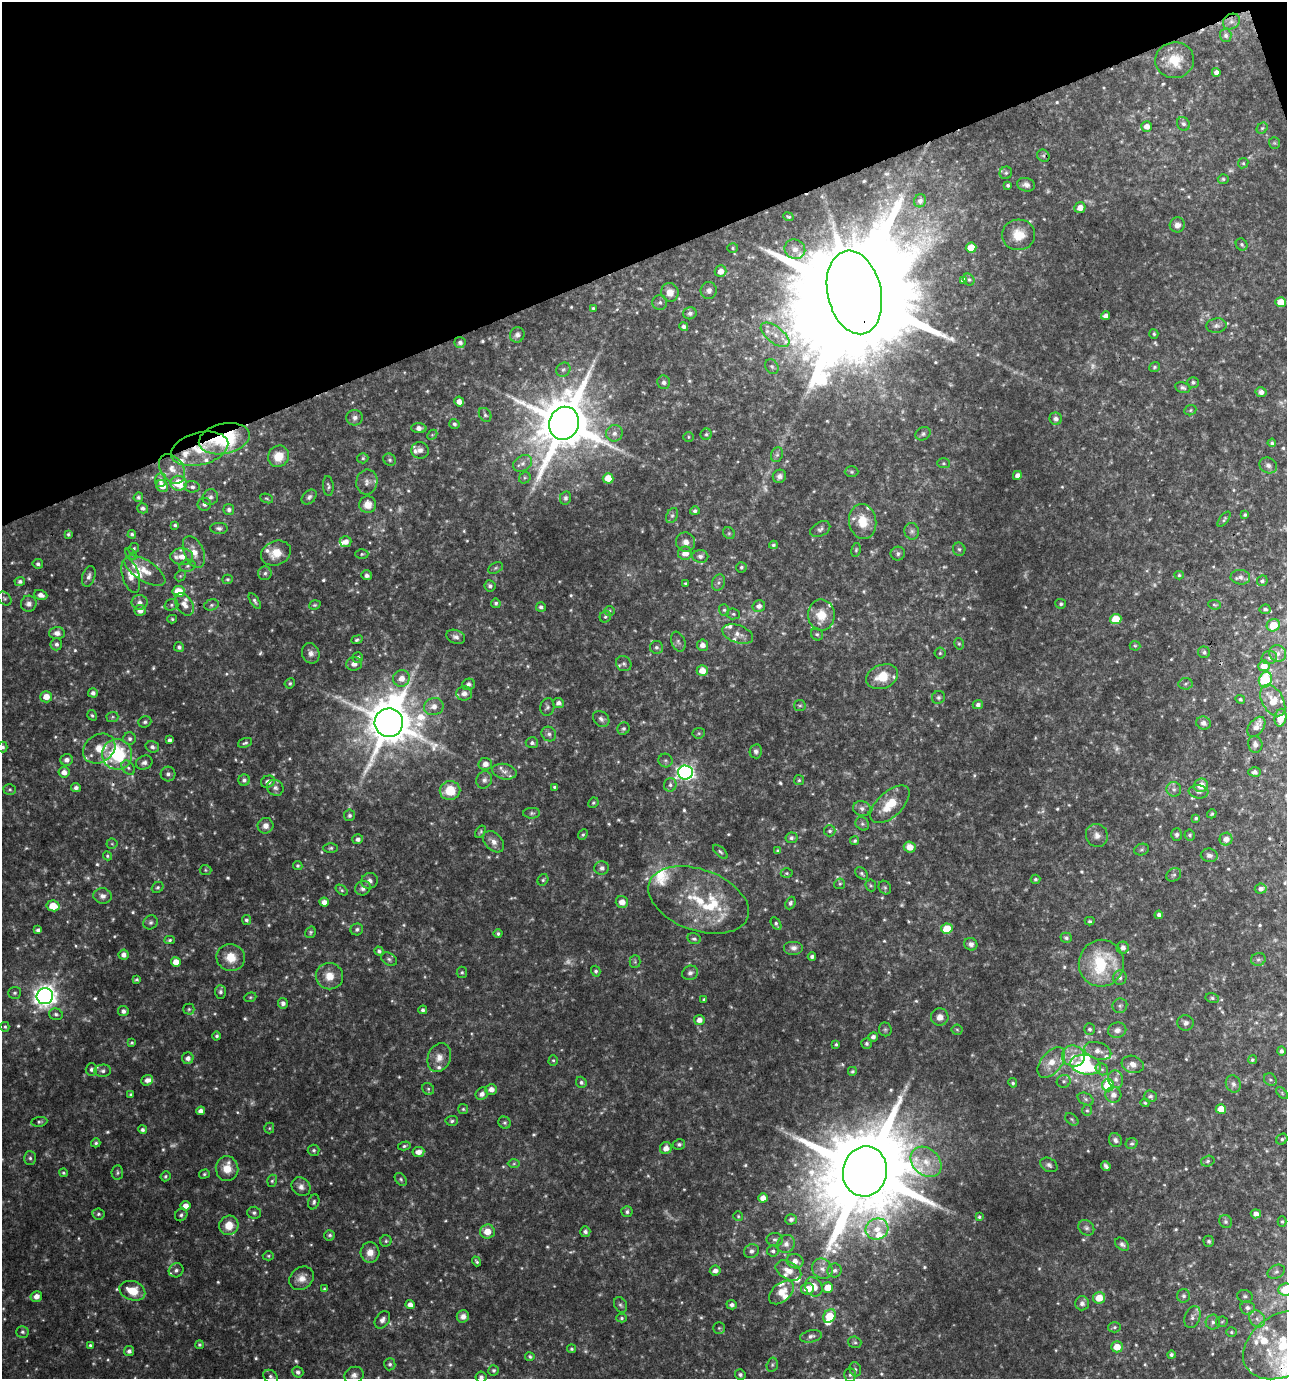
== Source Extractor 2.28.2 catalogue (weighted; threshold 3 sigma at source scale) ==
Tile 3 of 4 x 4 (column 3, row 1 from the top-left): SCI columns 2648-3932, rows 4132-5508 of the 5349 x 5509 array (HDU 1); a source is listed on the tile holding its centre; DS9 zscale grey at full resolution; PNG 1289 x 1381 px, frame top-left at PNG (2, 2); each listed source drawn as its Kron ellipse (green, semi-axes under 4 px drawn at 4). Shown black and unused: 19% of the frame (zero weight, under 3 of 4 exposures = <1% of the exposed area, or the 3 px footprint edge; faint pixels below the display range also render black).
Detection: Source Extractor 2.28.2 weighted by HDU 2 'WHT'; one run over the whole footprint, this tile lists its part. Background 0.0481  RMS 0.0052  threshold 0.0234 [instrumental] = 3 sigma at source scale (4.5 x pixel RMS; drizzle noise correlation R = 1.50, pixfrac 1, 0.0396/0.0396 arcsec/px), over >= 5 px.
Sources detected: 805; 73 too faint to see at this stretch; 2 inside a brighter object's white glare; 2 cosmic-ray / hot-pixel residue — neither listed nor drawn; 50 inside a brighter listed object's ellipse — not listed separately; of the other 678, all 500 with FLUX_AUTO >= 0.78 (the completeness limit of this list) listed and drawn (178 fainter detections not listed), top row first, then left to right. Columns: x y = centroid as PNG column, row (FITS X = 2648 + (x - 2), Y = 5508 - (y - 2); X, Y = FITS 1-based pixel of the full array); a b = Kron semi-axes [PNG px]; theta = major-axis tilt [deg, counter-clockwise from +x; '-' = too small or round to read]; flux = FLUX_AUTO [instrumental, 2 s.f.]
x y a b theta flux
1231 21 9 7 35 2.4
1226 35 7 6 - 1.5
1175 60 19 18 - 13
1216 72 4 4 - 2.4
1183 124 7 6 - 1.7
1147 126 5 5 - 4.1
1262 128 6 5 - 0.95
1274 143 6 5 - 0.9
1043 156 7 5 -43 1.2
1243 163 5 5 - 0.88
1006 173 6 6 - 1.2
1223 179 5 4 - 0.83
1008 185 4 4 - 1.1
1026 185 9 6 -13 2.3
920 201 7 6 - 2
1080 208 6 5 - 3.9
789 217 5 3 - 0.89
1177 225 7 7 - 2.8
1018 235 16 15 - 9.6
1242 245 6 5 - 1.1
733 248 5 4 - 0.88
971 248 5 5 - 11
795 249 10 9 - 4.2
721 271 6 6 - 4.2
963 280 4 4 - 1.8
969 280 6 5 - 1
709 290 8 8 - 2.2
670 292 9 8 - 5.2
854 292 42 27 -77 34000
660 302 7 7 - 1.4
1281 302 5 5 - 8
593 308 4 4 - 0.8
690 313 7 6 - 1.9
1106 316 4 4 - 3
1216 326 10 7 7 2.1
684 327 5 4 - 1.7
1154 334 5 4 - 0.81
517 335 8 7 - 2
775 335 17 8 -37 6.2
460 342 5 5 - 2
772 367 8 6 -56 1.5
1154 367 5 4 - 0.87
563 370 7 6 - 1.5
664 382 7 6 - 1.8
1193 382 6 5 - 1.1
1183 388 8 5 -11 1.4
1261 392 5 5 - 2.6
459 402 5 4 - 3.5
1190 410 6 5 - 0.87
485 415 7 5 -56 1.4
355 418 8 8 - 2.2
1056 419 6 6 - 2.2
564 423 17 15 71 4400
454 424 5 5 - 1.3
419 428 7 5 -2 3
614 433 8 8 - 2.9
706 434 6 5 - 0.98
923 434 8 6 28 1.4
432 435 5 4 - 0.79
688 437 5 5 - 0.83
224 439 26 15 12 49
1272 443 4 4 - 1
200 449 29 16 14 24
420 450 9 8 - 2.7
777 455 7 6 - 1.5
278 456 11 10 - 10
363 458 5 5 - 0.99
390 460 7 6 - 1.1
523 463 10 7 32 2.9
944 463 6 5 - 0.92
1268 465 9 7 -28 2.4
172 469 16 11 -56 5.9
852 472 7 5 -1 1
1017 475 4 4 - 2.8
779 476 7 6 - 2
525 478 6 5 - 0.99
608 478 5 5 - 9
160 480 7 5 85 2.1
367 482 12 10 80 3.8
178 483 8 7 - 19
162 486 6 5 - 4.7
328 486 10 5 -86 1.3
192 487 7 5 -6 1.7
138 497 5 4 - 1.1
210 497 8 7 - 2.3
309 497 8 6 45 1.8
267 498 7 4 -22 0.8
565 498 7 5 78 1.5
204 504 6 6 - 2
368 505 8 8 - 6.7
143 508 5 5 - 1.7
229 509 5 5 - 1.7
695 511 5 4 - 1.2
1245 515 4 4 - 1
672 516 8 5 62 1.5
1224 519 9 4 54 1.1
863 522 17 13 -84 11
175 525 4 3 - 1
219 528 9 5 -4 1.6
820 529 11 7 28 1.8
912 531 8 7 - 1.8
729 533 6 5 - 0.86
68 534 4 3 - 0.91
132 534 4 4 - 1.1
346 542 6 5 - 3.5
686 542 10 9 - 3.4
773 545 4 4 - 0.97
134 548 5 5 - 0.9
959 549 7 6 - 1.1
856 550 7 4 80 0.88
194 552 17 9 -67 6.6
276 553 15 12 22 8.7
685 553 7 6 - 5.4
898 553 7 7 - 1.5
131 554 7 4 -45 0.94
362 554 6 4 1 0.83
700 556 8 6 -4 2.1
182 557 11 8 -4 5
38 564 5 4 - 1.3
187 566 8 6 16 1.7
741 567 5 5 - 1.1
496 568 8 5 27 1.1
145 571 23 10 -32 8.1
265 573 7 6 - 1.5
366 575 5 5 - 2
1179 575 4 4 - 0.83
89 576 10 6 72 2.4
131 576 18 8 -74 5.8
180 576 6 4 45 0.87
1240 577 10 7 -7 2.3
228 579 5 4 - 0.92
20 581 5 4 - 1.6
1262 581 6 5 - 1.3
686 583 4 3 - 1
718 583 8 6 71 1.6
490 586 6 5 - 1.6
178 591 6 5 - 12
41 595 7 5 -19 2.8
5 598 8 5 -44 1.2
255 601 9 4 -57 1.4
139 602 8 7 - 2.7
496 603 5 4 - 1.3
29 604 8 8 - 2.4
184 604 12 8 -57 4.4
1061 604 5 5 - 1.1
171 605 7 5 16 1.2
211 605 7 5 18 1.3
315 605 6 4 19 0.86
1214 605 6 4 -6 0.82
759 606 6 6 - 2.6
541 607 5 4 - 1.5
1265 609 5 4 - 1.3
140 610 6 5 - 3.7
724 610 6 5 - 1.1
610 611 5 5 - 0.83
733 614 6 5 - 1.1
821 615 15 13 -88 10
605 617 6 5 - 1.2
172 619 5 4 - 0.79
1116 619 5 5 - 13
1273 625 7 6 - 11
57 633 8 6 2 3.3
738 634 16 8 -18 4.7
817 634 6 5 - 1
456 637 10 6 -21 2.2
357 640 6 4 20 1.1
678 642 10 7 -69 1.8
56 644 6 6 - 1.7
959 644 6 4 -74 0.81
702 645 6 5 - 3.6
1135 646 5 5 - 0.8
179 647 5 5 - 1.5
656 647 6 6 - 1.5
1204 652 6 5 - 1.6
311 653 10 8 -69 2.7
940 653 5 5 - 0.88
1278 653 9 8 - 3
358 657 5 5 - 1.1
1269 658 8 6 11 2.2
354 664 8 6 2 3.3
624 664 8 7 - 1.8
1264 666 5 5 - 6.3
702 671 5 5 - 6.6
882 677 16 12 20 11
401 678 8 8 - 5.2
1265 680 8 6 66 36
290 683 5 4 - 0.88
468 684 6 5 - 1.5
1185 684 7 5 4 1.2
93 693 5 4 - 1.9
464 693 8 7 - 2.5
46 697 6 5 - 5.9
938 697 7 6 - 1.3
1240 699 5 4 - 1
1273 700 17 10 -60 11
558 703 5 5 - 2.2
978 705 5 4 - 1.8
434 706 10 8 17 4.3
800 706 6 5 - 0.91
547 707 9 7 75 1.5
92 715 5 4 - 0.89
112 717 6 5 - 0.88
1280 718 9 6 78 9.1
601 719 9 7 -42 2
145 722 7 5 20 1.3
389 723 14 14 - 3000
1203 723 7 6 - 2.5
1256 727 11 7 53 4.2
623 729 6 6 - 1.4
699 733 6 5 - 0.87
549 734 8 7 - 1.9
130 739 6 6 - 1.7
169 740 4 3 - 1.4
245 743 7 4 19 1.2
532 743 6 5 - 1.4
1255 744 8 7 - 2.5
3 747 5 5 - 1.4
152 747 7 5 -18 1.8
99 749 17 14 34 10
756 751 7 6 - 1.7
117 754 15 15 - 43
67 760 6 6 - 2.5
665 760 7 7 - 1.4
144 763 8 7 - 2.2
485 764 7 6 - 3.4
128 768 8 5 -49 1.5
64 772 5 5 - 3.7
504 772 12 7 -13 3.1
686 772 7 7 - 190
1255 772 6 4 -1 1.7
168 774 7 7 - 2.1
244 780 5 5 - 1.5
484 780 9 7 60 2
799 780 5 5 - 0.89
268 782 7 6 - 3
670 785 7 6 - 1.8
1201 785 7 6 - 7.2
554 787 4 3 - 0.78
76 788 5 4 - 1.8
275 788 8 7 - 2
10 789 6 5 - 1.1
1174 789 7 7 - 1.8
450 791 10 9 - 14
1199 792 10 6 -7 2
593 803 5 5 - 0.87
890 804 24 12 43 15
862 808 9 7 -17 2.4
532 813 8 5 2 1.3
1212 814 5 4 - 0.88
349 815 6 5 - 1.4
1196 818 4 4 - 1
862 824 7 6 - 1.3
265 826 8 7 - 3.3
830 831 6 5 - 1.2
480 832 7 4 56 0.97
1176 834 6 5 - 1.6
583 835 6 4 49 0.89
1097 835 11 10 - 3.5
1190 835 5 5 - 0.94
791 838 6 5 - 1.4
358 839 5 5 - 1.9
1226 839 6 6 - 3.9
855 841 5 4 - 1
493 842 12 8 -46 3.8
112 844 5 5 - 0.79
910 847 6 5 - 6.9
330 848 7 5 2 1.1
1142 850 7 5 18 1
778 851 4 3 - 1
720 852 9 4 -42 1.1
1209 855 8 6 -9 2.3
107 856 5 4 - 0.79
298 866 5 4 - 1
602 868 7 6 - 2.2
205 870 6 5 - 0.86
787 873 6 4 -1 0.91
862 873 7 5 -41 1.2
1174 875 8 6 34 1.5
1035 879 5 4 - 1.1
543 880 6 5 - 0.98
369 881 8 7 - 2.4
840 884 5 5 - 0.86
871 885 6 5 - 0.87
158 887 6 5 - 0.96
363 888 8 7 - 2.2
885 888 7 6 - 1
1261 889 6 5 - 2
342 890 7 4 -39 0.87
102 896 9 7 -11 2.8
699 900 52 30 -20 40
324 902 5 4 - 3.3
622 902 6 6 - 4.7
790 903 6 5 - 1.3
53 906 6 5 - 12
1159 915 4 4 - 1.6
246 920 5 4 - 1.2
1090 921 5 3 - 0.84
150 922 7 6 - 1.5
776 924 7 4 -58 1.2
357 929 6 6 - 1.2
947 929 5 5 - 17
38 930 4 4 - 1.6
310 932 6 5 - 0.96
498 934 4 4 - 1.2
1066 938 6 5 - 1.3
694 939 7 5 -14 1.4
170 940 5 4 - 0.98
971 944 7 6 - 2
794 948 10 7 0 2.5
1123 948 6 6 - 2.4
379 951 5 4 - 1.1
124 955 5 5 - 2.6
812 956 4 3 - 1.6
231 957 14 13 - 9.8
389 959 8 6 -29 1.4
1258 959 7 6 - 1.3
176 962 5 5 - 5.2
635 962 6 5 - 0.87
1101 963 23 22 - 37
596 971 5 4 - 1.2
462 972 6 5 - 0.92
690 973 8 7 - 2
329 976 14 13 - 7.9
1120 978 7 7 - 1.6
136 980 4 3 - 0.94
220 992 7 5 -87 1.6
14 993 6 6 - 1.2
45 996 8 8 - 450
250 997 6 4 20 0.8
1212 998 7 5 -11 1.1
704 999 3 3 - 0.91
283 1003 5 5 - 2.2
1120 1006 7 7 - 1.5
189 1009 5 5 - 0.93
423 1010 4 4 - 1.3
123 1011 5 5 - 1.9
56 1014 7 5 -16 1.4
940 1017 8 8 - 3.8
699 1020 5 5 - 3.9
1186 1023 8 7 - 2
5 1027 5 4 - 0.88
885 1029 7 6 - 1.1
1090 1029 6 5 - 1.3
957 1030 5 5 - 0.81
1117 1030 9 7 14 3.2
217 1036 4 4 - 1.1
873 1037 5 4 - 2.1
132 1043 4 4 - 0.84
867 1043 5 5 - 1.2
836 1044 4 4 - 0.9
1098 1051 14 8 -17 4.3
1281 1051 4 4 - 1.3
1073 1056 11 10 - 6.2
188 1058 6 5 - 2.6
439 1058 14 11 69 5.4
553 1060 5 4 - 0.88
1252 1060 5 4 - 0.9
1051 1063 18 10 51 8.1
1133 1064 11 8 -18 4.2
1086 1065 15 9 -10 19
91 1069 6 5 - 1.6
1102 1069 6 5 - 1.3
103 1071 8 6 4 1.8
852 1071 4 4 - 0.94
1116 1079 9 7 -73 2.8
147 1080 6 5 - 2.7
1270 1080 7 5 -42 1.2
1064 1081 7 6 - 1.4
581 1082 6 5 - 1.5
1013 1083 5 4 - 1
1233 1084 9 7 -66 2.2
1108 1085 6 6 - 26
428 1089 6 5 - 1.1
491 1089 6 5 - 3.5
1282 1093 7 4 -47 0.82
482 1094 7 5 43 2.5
130 1095 4 3 - 0.8
1113 1095 8 8 - 3.4
1150 1096 6 6 - 1.5
1086 1099 8 5 -28 1.5
1145 1103 4 4 - 0.8
463 1109 5 5 - 0.84
1221 1109 5 5 - 9.5
1087 1110 6 5 - 0.88
201 1111 4 4 - 3
1072 1119 7 5 -40 0.93
452 1121 6 5 - 1.1
39 1122 8 5 8 1.2
505 1123 6 5 - 1.1
269 1128 5 5 - 0.8
143 1130 4 4 - 1.4
1282 1139 6 5 - 1.1
1115 1140 7 6 - 1.7
96 1143 5 4 - 1.2
1132 1143 6 5 - 1.1
679 1144 6 5 - 1.4
404 1146 6 4 14 0.94
666 1148 6 6 - 4.1
314 1150 6 5 - 1.2
418 1152 6 5 - 3.9
30 1158 7 6 - 1.3
1208 1161 7 5 18 1.2
926 1162 17 13 -43 10
514 1164 6 4 1 0.86
1049 1165 9 6 -29 1.8
1106 1166 5 4 - 1.4
227 1169 12 11 - 8.2
865 1171 25 22 79 12000
117 1172 7 5 82 1.2
63 1173 4 4 - 0.82
204 1174 5 4 - 0.92
165 1176 5 4 - 0.94
401 1179 7 5 -51 1
272 1181 6 5 - 0.95
301 1187 10 8 -41 3.2
763 1198 5 4 - 3.8
314 1202 7 5 70 1.3
185 1206 5 5 - 4
627 1212 5 5 - 1.4
254 1213 7 6 - 1.4
98 1214 6 5 - 1.2
1256 1214 5 4 - 2.9
181 1215 6 6 - 1.3
738 1216 5 5 - 0.79
979 1217 4 3 - 0.91
791 1219 6 5 - 1.8
1226 1222 7 6 - 1.2
1282 1222 5 4 - 0.81
229 1225 10 9 - 8.4
1086 1228 8 7 - 1.8
877 1229 11 10 - 7.7
487 1231 7 7 - 7.1
585 1232 5 5 - 1.6
330 1235 5 5 - 1.2
775 1240 8 6 -1 1.7
386 1241 6 5 - 1.1
1209 1241 5 5 - 1.3
786 1244 9 8 - 3.2
1122 1244 8 5 -43 1.8
751 1251 8 6 28 2
773 1251 6 5 - 1.3
370 1253 10 9 - 4.8
268 1256 6 4 -1 0.84
476 1261 5 3 - 0.94
795 1261 8 7 - 4
822 1269 11 9 -41 4
176 1270 7 7 - 2
835 1270 7 7 - 1.8
715 1271 5 5 - 2.9
788 1271 14 8 -28 6
1276 1272 9 6 27 1.7
302 1278 13 10 37 5.1
814 1287 10 8 -59 6.2
828 1287 5 5 - 7.4
324 1289 4 4 - 0.82
807 1289 6 6 - 6.7
1285 1290 7 6 - 14
132 1291 13 9 -18 12
781 1292 14 9 42 7.3
36 1296 6 5 - 4
1184 1296 6 6 - 1.5
1245 1296 8 6 -14 1.6
1099 1298 6 5 - 9.3
1082 1303 7 6 - 2.4
410 1305 5 4 - 3.2
620 1305 8 6 -60 1.3
732 1305 5 4 - 2.1
1247 1308 7 6 - 2.5
463 1316 6 6 - 2.7
829 1316 7 5 53 15
1192 1317 11 7 68 2.2
622 1318 5 4 - 0.87
1257 1319 9 7 -53 3.1
382 1320 9 6 55 2.3
1213 1322 7 7 - 1.8
1222 1322 6 5 - 0.87
1114 1327 6 5 - 1.1
719 1328 5 5 - 0.82
22 1332 6 6 - 1.4
1231 1332 5 4 - 0.91
811 1336 11 6 11 2.2
855 1342 6 5 - 1.2
1284 1344 44 30 31 57
90 1345 4 3 - 0.82
199 1345 4 4 - 0.97
1117 1347 6 5 - 8
571 1349 4 4 - 0.92
129 1351 5 5 - 1.8
1171 1355 4 4 - 1.2
530 1357 4 4 - 1.1
390 1364 6 5 - 1.2
772 1365 7 5 75 1.1
855 1369 7 5 -75 1.3
494 1370 5 5 - 1.1
298 1372 5 5 - 1.9
354 1375 10 8 23 2.6
740 1375 5 5 - 1.3
850 1375 7 6 - 1.4
271 1377 8 6 -39 1.6
481 1377 5 5 - 1.8
Overlapping masked pixels (flux is a lower limit): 3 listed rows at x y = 854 292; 224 439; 200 449
Isophote crosses this tile's border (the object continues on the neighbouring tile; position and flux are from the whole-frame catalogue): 4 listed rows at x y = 3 747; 1285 1290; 1284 1344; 481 1377